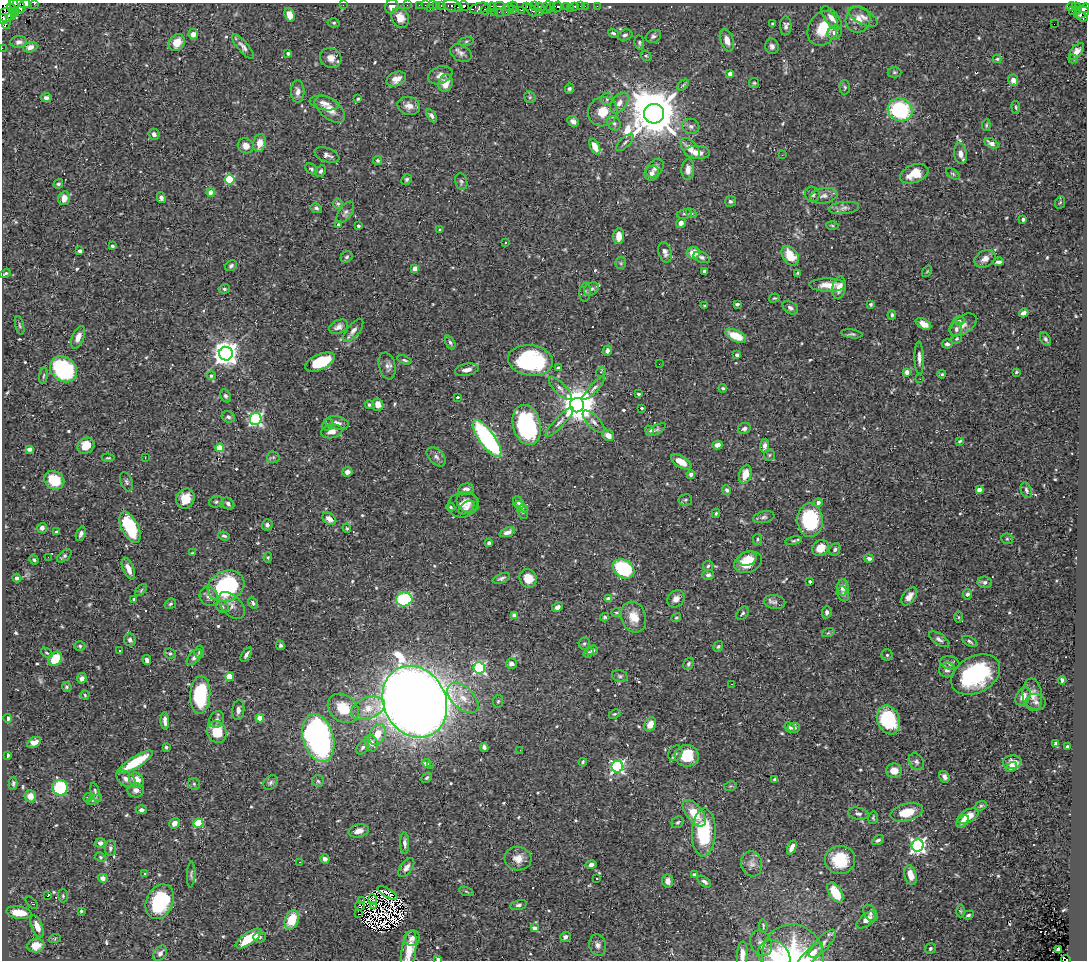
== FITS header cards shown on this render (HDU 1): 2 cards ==
NAXIS1  =                 1085
NAXIS2  =                  958

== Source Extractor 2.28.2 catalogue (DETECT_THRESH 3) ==
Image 1085 x 958 px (HDU 1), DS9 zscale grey, 1 PNG px = 1 image px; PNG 1089 x 962 px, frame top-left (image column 1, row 958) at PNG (2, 3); each listed source drawn as its Kron ellipse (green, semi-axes under 4 px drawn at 4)
Background 0.332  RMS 0.011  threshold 0.0332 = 3 sigma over >= 5 px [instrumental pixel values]
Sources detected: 625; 7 with non-positive FLUX_AUTO (blend fragments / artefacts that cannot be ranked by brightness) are neither listed nor drawn; of the other 618, the 500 brightest by FLUX_AUTO listed and drawn (118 fainter detections omitted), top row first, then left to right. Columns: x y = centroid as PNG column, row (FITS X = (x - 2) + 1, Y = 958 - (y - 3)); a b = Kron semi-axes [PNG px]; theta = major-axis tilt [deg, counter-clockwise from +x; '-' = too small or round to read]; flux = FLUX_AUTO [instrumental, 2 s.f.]
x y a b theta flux
14 4 6 3 -57 980
25 4 5 3 - 920
34 4 3 2 - 93
343 5 2 2 - 35
407 5 2 2 - 6.1
419 5 2 2 - 6.1
425 5 2 2 - 6.4
432 5 3 2 - 7.7
436 5 3 2 - 13
441 5 3 2 - 16
19 6 8 5 -54 1900
452 6 9 6 -12 360
464 6 5 3 - 390
499 6 5 2 - 150
513 6 5 3 - 150
534 6 3 2 - 16
575 6 3 3 - 22
580 6 2 2 - 3.5
585 6 2 2 - 7.4
597 6 2 2 - 4.2
4 7 22 7 -84 1700
392 7 7 6 - 3.6
458 7 4 3 - 350
492 7 5 2 - 110
527 7 4 3 - 140
540 7 5 3 - 23
546 7 7 3 64 27
551 7 5 3 - 25
557 7 5 4 - 330
566 7 3 3 - 51
1071 7 5 3 - 99
1076 7 4 4 - 110
480 8 10 5 15 400
509 8 4 3 - 70
570 8 2 2 - 5.8
1085 8 5 4 - 300
430 9 3 2 - 41
486 9 6 4 51 370
513 9 3 3 - 100
13 10 7 4 -50 1000
506 10 5 2 - 32
522 10 3 2 - 170
532 10 7 3 -56 150
1072 11 2 2 - 2.2
1078 11 4 2 - 61
494 12 2 2 - 6.9
499 12 4 2 - 110
539 12 2 2 - 6.3
1082 13 8 5 22 270
6 15 8 7 - 1300
12 15 5 3 - 700
290 15 7 5 -73 6.7
863 17 16 7 -29 4.4
1082 17 6 4 -23 210
400 18 10 8 -67 8.7
831 18 14 6 -50 5.8
3 19 5 4 - 460
858 19 13 12 - 8.2
334 23 6 4 2 1.2
772 23 3 2 - 1.1
1054 24 2 2 - 320
786 26 9 6 90 2.9
823 28 18 14 62 21
613 33 5 4 - 1.4
835 33 7 6 - 3.8
193 34 5 4 - 5.6
625 35 8 5 15 1.8
653 36 8 6 28 2
727 40 11 6 -71 5.9
466 41 8 4 9 1.2
19 42 8 6 6 3.3
177 43 9 7 53 9.6
639 43 7 5 -82 1.4
772 46 8 6 -75 2.7
30 47 7 5 17 3.7
243 47 15 5 -50 3.6
2 48 2 2 - 5.3
1077 51 10 5 50 5.2
461 53 11 8 -26 3.5
288 54 3 3 - 1.9
646 56 6 4 -40 0.98
331 58 11 10 - 5.5
997 59 4 4 - 0.96
1073 59 4 4 - 1.3
894 72 7 5 0 1.3
730 74 4 4 - 7.2
440 75 12 8 23 4.6
396 79 10 7 25 5.2
1013 80 6 5 - 4.5
446 83 9 7 73 9.6
754 83 5 5 - 1
683 85 7 4 44 1.2
845 87 7 5 -88 1.3
569 89 5 4 - 1.6
298 91 11 6 90 4.4
530 97 6 5 - 1.3
46 98 5 4 - 2.6
358 99 4 4 - 1.1
607 99 6 6 - 1.6
324 103 15 7 -11 4.5
619 103 12 7 52 5.6
409 106 11 8 -15 5.5
1016 107 6 3 -81 1
330 109 18 10 -38 8.9
900 110 12 11 - 73
603 112 15 14 - 15
654 114 10 9 - 4400
431 116 7 4 -57 2.3
573 121 6 5 - 2.9
614 123 8 6 -53 2.3
986 125 6 4 83 0.96
691 126 8 7 - 2.5
154 134 5 5 - 2.7
625 142 11 5 45 2.2
260 143 9 6 79 8.2
991 143 8 4 -26 4
246 146 8 7 - 5.5
595 147 8 4 -65 12
690 148 12 7 -52 7.3
697 152 13 6 -4 6.3
960 154 10 6 -81 5.3
327 155 13 6 -21 3.1
782 155 3 2 - 0.91
378 160 4 4 - 1.2
655 168 10 7 47 3.5
311 169 7 5 -29 1.5
688 170 10 6 86 4.9
321 171 6 4 62 1.9
652 173 8 7 - 3.5
914 174 14 9 22 15
953 174 8 4 -35 1.2
406 179 5 5 - 1.5
230 180 5 5 - 48
461 182 8 6 -76 1.7
58 184 5 4 - 1.3
211 193 4 4 - 11
812 194 7 7 - 3.1
824 196 14 7 10 4.6
64 198 7 5 77 6
161 198 6 4 -74 2.6
730 201 5 5 - 1.7
1060 203 6 5 - 1.1
338 204 5 4 - 1.5
316 208 6 5 - 1.9
844 208 15 6 6 3.6
345 212 12 6 54 2.6
691 213 6 4 -39 1.1
684 214 7 4 15 1.4
1023 219 4 3 - 2.5
681 223 5 4 - 3.8
338 224 4 4 - 1.5
832 225 6 4 -3 1
358 226 4 3 - 2.5
440 230 4 4 - 1.4
619 236 8 5 86 9.4
506 242 3 3 - 1.5
112 246 3 3 - 1.1
80 251 4 3 - 2.1
665 252 10 6 -74 2.9
693 253 6 6 - 13
790 256 11 7 -55 17
347 257 6 5 - 1.4
702 257 8 5 -21 2.3
985 259 11 8 29 4.8
999 262 5 4 - 2
621 263 6 5 - 1.4
231 266 6 5 - 2
415 269 4 4 - 8.8
704 271 3 3 - 1.2
927 271 6 4 55 0.97
5 273 5 3 - 1.3
797 273 4 2 - 0.9
828 285 18 6 -1 9.2
839 288 11 6 79 6.4
224 289 6 4 10 1.3
591 289 8 6 36 2.3
585 292 9 5 83 1.9
774 298 5 4 - 0.92
737 304 4 3 - 1.2
871 304 3 3 - 1.2
705 306 3 3 - 1
790 308 8 5 -34 2.3
1024 313 5 4 - 3.2
892 315 5 4 - 1.7
959 321 5 4 - 1.3
923 324 8 5 -29 5.4
20 325 9 4 -76 1.2
963 325 15 9 33 4.4
339 327 10 6 23 4.3
956 329 7 5 72 1.9
353 330 14 6 52 3.8
852 334 11 4 -7 1.5
736 336 11 5 -25 20
78 337 12 6 68 5.4
957 339 6 4 40 1.1
1045 339 7 5 -59 1.5
450 342 7 4 -64 1.7
947 344 5 4 - 2.1
607 351 5 4 - 2.9
226 354 7 7 - 800
737 355 4 4 - 1.9
919 358 16 4 -88 4.2
404 360 7 3 -19 1.1
530 360 22 15 -7 79
320 362 16 7 24 33
659 364 2 2 - 1.3
387 366 14 8 -77 3.9
558 368 4 3 - 1.8
64 369 14 12 -39 93
467 370 12 6 11 4.4
601 372 5 4 - 1.2
907 372 4 4 - 8.1
1016 372 3 3 - 0.94
942 374 4 3 - 1.1
43 376 8 3 83 1.1
211 376 4 4 - 1.5
920 379 2 2 - 1.3
560 388 15 5 -45 3.7
594 388 15 4 47 2.8
723 388 4 3 - 1.2
639 394 3 3 - 1.2
226 396 7 5 -57 1.7
457 397 3 2 - 0.93
369 405 4 4 - 1.2
378 405 6 5 - 5.1
577 405 7 7 - 1800
642 408 3 3 - 1.1
228 417 7 5 -28 2.2
256 419 6 6 - 170
559 422 19 5 46 3.9
594 422 14 6 -46 3.5
337 423 12 6 -11 4.2
328 425 6 5 - 1.4
527 425 20 14 -76 93
744 428 6 5 - 1.9
650 430 4 4 - 2
656 430 11 4 29 1.7
332 431 11 7 10 5.8
608 435 6 5 - 5.3
487 439 22 7 -54 130
960 441 4 3 - 1.1
718 445 5 4 - 3.9
86 446 9 7 37 13
764 446 7 4 84 3.3
220 448 4 4 - 18
29 449 4 3 - 3.9
769 455 6 5 - 1.3
145 457 2 2 - 7.1
273 457 6 6 - 1.5
436 457 11 7 -45 3.3
108 458 6 4 -6 1
681 462 11 5 -31 11
347 472 5 5 - 3.8
691 474 4 4 - 2.1
745 474 9 6 74 11
54 480 10 9 - 23
126 482 10 6 -69 1.9
466 489 8 6 9 4
727 490 5 4 - 1.6
979 490 4 4 - 6.9
1026 490 8 5 -68 2.4
186 499 10 9 - 11
685 500 7 5 12 1.4
216 502 7 5 24 1.5
468 502 12 10 -38 4.9
818 502 4 4 - 3.4
518 503 7 5 -57 1.9
228 504 7 5 -39 2.3
463 505 15 12 13 6.1
451 507 5 4 - 1
467 507 9 5 35 2.5
521 507 7 4 -40 1.7
523 512 7 5 -72 1.5
716 513 5 3 - 1.2
764 517 11 5 11 2.1
329 519 8 5 -37 4.4
810 520 17 13 -88 55
267 525 6 5 - 2.9
130 527 17 8 -64 46
42 528 5 5 - 3
347 528 5 4 - 0.95
57 532 4 3 - 1.6
507 532 8 4 20 3.6
81 534 7 4 69 2.2
224 536 6 3 -21 1.3
757 539 5 4 - 1.2
1007 539 6 5 - 1
794 541 8 4 10 1.3
489 543 4 4 - 1.7
820 548 9 7 45 9.4
835 549 6 5 - 1.9
192 553 3 3 - 0.99
64 556 8 5 40 1.7
48 557 2 2 - 1.7
268 557 5 4 - 0.92
747 558 9 7 21 7.4
869 558 5 4 - 2
34 560 5 4 - 1.3
748 562 14 10 21 17
708 566 5 5 - 1.2
128 569 11 5 -67 6
623 569 11 8 -33 59
708 575 6 5 - 2
17 578 4 4 - 2.3
501 578 9 4 19 1.9
528 579 9 8 - 10
810 581 3 3 - 1.3
985 582 7 6 - 2.6
226 586 19 15 26 79
843 587 8 6 88 4.9
141 590 7 4 46 1.2
843 594 7 5 -71 1.9
967 594 5 4 - 1.5
209 596 10 9 - 4.1
909 596 10 6 53 5
134 599 4 3 - 1.2
404 599 8 7 - 77
608 599 4 3 - 9.2
676 599 9 8 - 4.5
775 602 11 7 -10 2.8
253 603 6 4 -55 2
170 604 6 4 33 1.3
231 605 16 9 -46 5.3
222 607 7 5 -47 1.7
557 607 5 4 - 2.8
616 612 5 3 - 0.95
827 612 6 5 - 2.6
743 613 8 5 50 1.5
514 616 4 4 - 8.1
605 617 4 3 - 1.2
633 617 16 12 -70 12
959 617 6 4 -89 1
676 618 5 4 - 1.2
828 633 6 4 18 0.96
939 639 11 5 -34 2.7
130 640 6 6 - 2.2
970 641 8 4 -29 1.7
584 643 6 5 - 1.4
280 645 5 4 - 1.3
80 646 5 5 - 1.1
718 647 6 4 56 1.3
592 650 6 4 20 1.5
119 651 3 3 - 1
199 652 6 5 - 1.2
589 652 5 4 - 1.2
47 653 6 3 -35 0.94
170 654 6 5 - 1.3
246 655 8 4 59 2.3
887 655 5 5 - 1.2
194 657 9 5 47 3.2
55 659 8 6 50 22
147 660 5 4 - 2.7
950 663 10 6 -12 3.4
512 664 5 5 - 3.7
688 664 6 4 59 1.6
479 668 5 5 - 120
947 670 8 7 - 2.9
976 674 26 18 29 80
620 676 8 6 -17 1.5
229 677 4 4 - 25
82 678 5 5 - 2.8
1062 680 4 3 - 1.5
732 684 3 2 - 1
67 687 5 4 - 1.3
85 695 4 4 - 0.95
200 695 19 10 86 46
1032 695 16 10 -84 6
1023 696 10 6 59 5.2
463 698 19 11 -43 11
498 701 6 5 - 1.4
415 702 37 31 -62 1900
1036 702 10 8 -16 2.8
343 708 17 13 -39 22
368 708 17 10 21 13
238 710 10 6 84 3.9
614 714 6 4 26 1.1
8 718 4 4 - 3
260 718 4 4 - 13
217 719 9 7 62 2.6
888 720 15 11 -68 50
165 721 9 3 -88 3.1
650 724 7 5 64 7.1
790 727 6 4 -48 2
794 728 6 5 - 2
217 732 11 9 -66 21
377 735 11 7 64 11
318 738 24 15 -73 220
34 742 7 4 31 6.1
371 743 8 6 -68 4.8
1055 744 4 3 - 1.1
166 747 4 3 - 1.4
363 747 8 5 55 2.2
484 747 4 4 - 2
1067 747 3 3 - 1.2
520 750 2 2 - 1.2
675 753 8 6 57 2.1
8 755 3 3 - 0.94
687 756 12 11 - 24
135 762 20 5 32 32
583 762 4 3 - 1.1
916 762 9 7 -56 2.4
1012 762 9 6 3 6.3
426 763 4 3 - 7.1
430 766 3 2 - 1.9
617 767 6 5 - 170
1011 767 6 4 32 2.6
894 771 8 7 - 8
944 777 6 4 -61 2.6
427 778 6 3 44 1.1
126 779 11 7 -36 3.9
775 779 4 3 - 1.3
136 780 8 6 -45 10
318 781 6 5 - 1.5
271 782 8 6 46 1.9
13 783 7 3 90 1.4
194 784 6 6 - 1.5
730 786 6 4 11 1.1
60 788 8 7 - 58
136 790 8 7 - 3.6
95 792 10 4 -72 1.9
30 796 6 6 - 6.3
88 798 5 4 - 0.96
95 800 8 3 26 1.2
981 806 6 4 22 1.2
141 810 5 4 - 2.2
907 812 17 8 15 19
694 813 15 8 -52 16
858 814 10 6 -11 2.4
968 816 11 6 26 11
873 818 6 4 78 1.2
963 821 7 5 45 4
678 822 6 5 - 1.3
174 823 5 5 - 5.1
198 823 5 4 - 34
359 831 10 6 13 5.8
704 833 24 12 88 48
878 840 6 4 32 1.9
100 843 5 5 - 2.2
405 843 11 4 -88 2.7
918 845 6 6 - 250
792 847 8 4 65 5.9
110 848 8 5 85 2.1
101 857 6 4 -27 1.1
325 859 5 4 - 2.5
518 859 13 12 - 7.6
840 860 15 14 - 28
299 862 2 2 - 2.3
591 864 5 4 - 2.5
752 864 13 10 -74 4.8
406 868 11 5 54 4.1
145 874 3 3 - 1.3
694 874 4 3 - 1
191 875 13 4 88 1.7
911 875 10 6 -76 9.1
103 878 5 4 - 4.9
597 879 3 2 - 1.3
668 881 7 5 -81 4.1
704 882 8 4 -36 2.1
466 891 8 3 -19 0.95
387 893 11 4 -31 1.9
835 893 11 6 -57 25
48 896 3 3 - 18
63 896 6 5 - 1.2
372 900 5 2 - 1.4
362 901 3 2 - 1.6
160 902 18 13 66 53
32 903 8 4 -45 1.3
374 905 4 2 - 0.96
519 905 8 4 14 2
360 906 4 3 - 3
81 911 3 3 - 1.1
960 911 6 4 -88 1
19 913 13 6 -7 16
870 913 9 6 -55 2.3
359 914 3 2 - 1.1
968 915 5 3 - 1.2
292 920 10 6 69 21
866 920 11 5 39 7.2
37 926 11 5 -69 8.5
763 926 7 3 -82 0.91
534 928 4 3 - 4.6
260 937 6 5 - 2
565 937 5 5 - 2.5
55 938 6 4 20 0.97
412 938 8 7 - 3.7
249 939 15 6 34 23
761 943 13 10 -60 4.6
822 944 18 6 47 5.9
598 945 11 8 -76 3.5
36 946 8 7 - 11
930 948 6 5 - 1.8
1058 949 4 3 - 5
409 950 20 7 80 17
160 953 8 6 52 3
742 955 13 5 86 5.1
774 956 17 14 -41 18
810 956 17 6 44 13
793 957 33 30 -76 58
438 959 4 3 - 2.5
1066 959 5 3 - 13
At the frame edge (FLAGS 8, measured only in part): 15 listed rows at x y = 14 4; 25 4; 34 4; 19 6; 4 7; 1085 8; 3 19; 2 48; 409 950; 742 955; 774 956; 810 956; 793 957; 438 959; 1066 959
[118 fainter detections neither listed nor drawn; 7 non-positive-flux detections neither listed nor drawn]